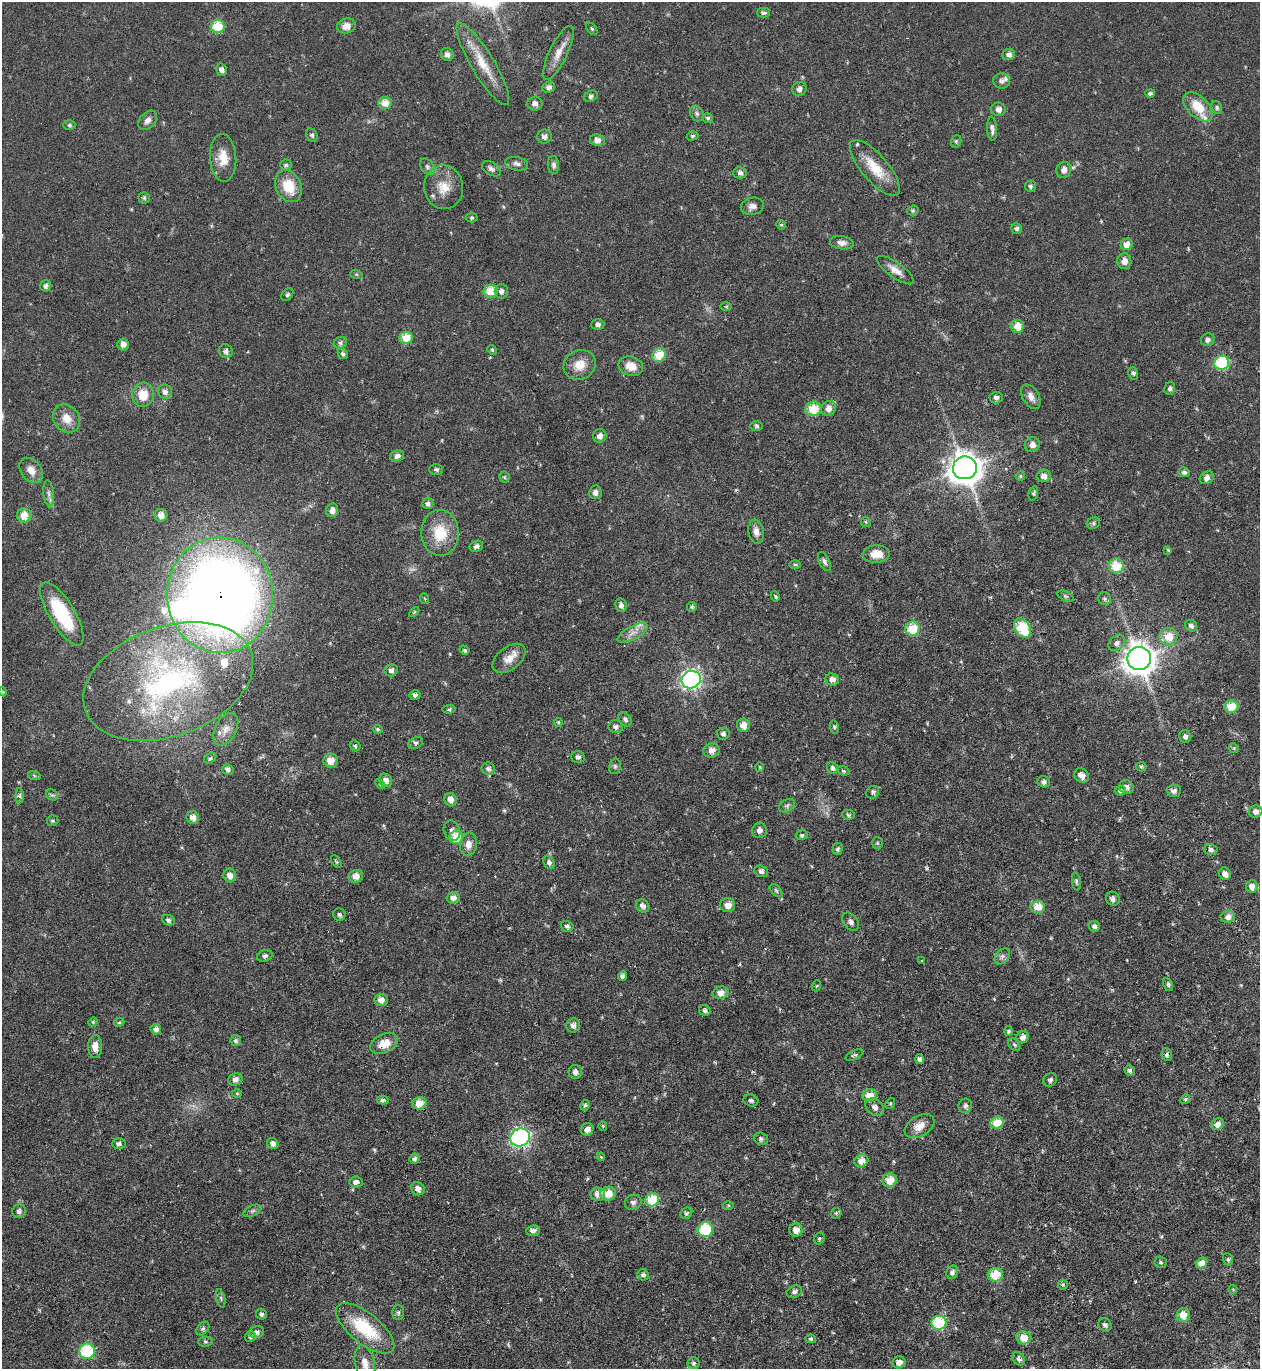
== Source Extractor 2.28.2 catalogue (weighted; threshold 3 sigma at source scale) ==
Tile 6 of 4 x 4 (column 2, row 2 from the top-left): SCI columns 1407-2664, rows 2737-4103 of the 5460 x 5473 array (HDU 1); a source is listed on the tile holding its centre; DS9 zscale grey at full resolution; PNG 1262 x 1371 px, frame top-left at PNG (2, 2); each listed source drawn as its Kron ellipse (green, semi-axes under 4 px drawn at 4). Shown black and unused: <1% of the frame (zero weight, under 4 of 8 exposures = <1% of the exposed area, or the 3 px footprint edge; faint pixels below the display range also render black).
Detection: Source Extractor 2.28.2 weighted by HDU 2 'WHT'; one run over the whole footprint, this tile lists its part. Background 0.0583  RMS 0.0049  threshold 0.02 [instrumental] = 3 sigma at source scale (4.09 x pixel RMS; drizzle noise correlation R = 1.36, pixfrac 0.8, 0.05/0.05 arcsec/px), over >= 5 px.
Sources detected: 298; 1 inside a brighter object's white glare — neither listed nor drawn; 4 inside a brighter listed object's ellipse — not listed separately; the other 293 listed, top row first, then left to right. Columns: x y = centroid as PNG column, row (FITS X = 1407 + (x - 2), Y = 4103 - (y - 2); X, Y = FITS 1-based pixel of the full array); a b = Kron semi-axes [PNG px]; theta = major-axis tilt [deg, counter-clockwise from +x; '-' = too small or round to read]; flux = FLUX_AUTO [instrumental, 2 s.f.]
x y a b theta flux
764 13 6 5 - 1.2
217 26 7 6 - 16
346 26 9 7 19 4.3
592 29 7 4 -51 0.73
558 53 29 9 64 6
447 54 7 6 - 2.1
1009 54 6 5 - 2.1
483 64 47 11 -59 13
221 70 6 5 - 1.7
1002 81 8 7 - 1.7
549 87 6 5 - 2
799 89 7 7 - 2
1150 93 5 3 - 0.88
591 96 7 5 29 1.2
385 103 7 6 - 5.6
535 103 8 7 - 2.3
1198 107 18 10 -44 11
1217 108 6 5 - 0.93
998 109 7 6 - 2.4
697 114 8 6 -59 1.4
708 118 5 5 - 0.91
148 120 11 7 48 2.2
69 125 6 5 - 0.81
992 129 12 5 -86 1.8
312 135 7 5 -58 1
544 136 7 7 - 2
692 136 6 4 15 0.81
597 140 7 6 - 2.8
956 141 6 5 - 0.77
223 158 24 13 -87 7.8
517 164 11 6 -11 1.8
286 165 5 5 - 0.87
554 165 9 5 -86 1.5
427 167 9 6 -52 1.4
875 168 35 13 -49 13
491 169 10 6 -34 1.6
1064 170 8 7 - 3.2
740 173 6 6 - 1.5
288 186 17 12 -63 12
1030 186 6 5 - 1.1
444 187 22 19 -84 9.3
144 198 5 5 - 0.92
752 206 12 8 13 2.5
913 210 6 4 20 0.71
472 218 6 4 4 0.72
781 225 5 4 - 0.61
1017 228 5 5 - 1.1
842 243 12 6 -8 2.4
1127 244 6 5 - 4.5
1124 261 8 7 - 3.3
895 270 22 7 -35 4.1
356 274 6 4 -18 0.56
46 286 6 5 - 1.4
490 291 7 6 - 11
501 291 7 6 - 1.9
287 294 7 5 49 0.92
726 306 6 4 0 0.55
598 324 6 5 - 1.6
1017 326 6 6 - 6.6
406 338 7 6 - 8.8
1208 340 7 6 - 1.6
340 343 7 5 30 1.1
123 345 6 6 - 3
492 350 5 4 - 0.58
226 351 7 7 - 1.7
343 354 5 4 - 1.1
659 355 7 6 - 11
1222 363 7 7 - 27
580 365 16 14 29 7.2
631 366 12 9 -19 5.7
1133 373 6 5 - 0.93
1170 388 6 5 - 1.1
165 392 7 7 - 2
143 395 12 11 - 7.9
1031 397 13 8 -60 3.1
996 398 6 6 - 1.6
828 408 8 7 - 3.7
813 409 8 7 - 11
67 418 15 12 -50 5.9
757 426 6 5 - 0.85
600 436 7 6 - 2.6
1032 445 8 7 - 2.8
397 456 7 5 22 2.5
965 468 12 11 - 540
436 469 7 5 2 1.1
31 470 14 10 -50 4.3
1184 472 6 5 - 1.3
1020 476 5 4 - 0.66
1044 476 7 6 - 3.3
504 477 5 5 - 0.76
1207 478 7 6 - 2.4
595 492 7 6 - 2.2
49 493 13 5 -84 1.8
1033 493 7 4 76 0.88
428 503 6 5 - 1.4
332 510 7 6 - 2.6
24 515 7 7 - 6.2
161 515 6 6 - 3.7
866 522 5 4 - 0.58
1093 523 7 5 22 0.97
756 532 12 7 -80 3
440 533 23 19 -87 15
476 546 7 5 25 1.7
1168 550 4 3 - 0.5
876 554 13 9 3 6.7
824 561 10 5 -63 1.4
795 564 6 3 0 0.62
1116 566 7 7 - 13
220 595 58 53 -88 610
775 596 5 4 - 0.68
1066 596 8 4 -26 0.9
425 599 5 3 - 0.46
1104 599 7 6 - 1.1
621 605 7 5 -81 1.6
692 607 5 5 - 0.65
414 612 6 3 45 0.54
62 614 36 13 -59 26
1191 626 6 5 - 1.5
1022 628 10 7 -56 23
913 629 7 7 - 13
633 633 16 6 27 3.6
1169 636 9 8 - 8.7
1117 643 9 7 38 2
464 650 5 4 - 0.75
509 658 19 11 38 5.7
1139 659 12 11 - 500
391 670 6 6 - 1.7
691 680 9 8 - 100
832 680 7 6 - 2.9
168 681 88 54 19 130
3 692 4 3 - 0.47
415 695 5 5 - 1.2
1231 707 7 6 - 12
449 709 6 4 8 0.79
625 719 8 5 -55 1.3
558 722 4 4 - 0.51
743 725 7 6 - 4.3
616 727 7 6 - 1.6
834 727 6 4 -79 0.79
226 729 18 10 62 4.8
378 729 5 4 - 0.74
723 734 6 6 - 1.2
1185 737 6 6 - 1.5
416 743 8 5 25 1.2
355 746 6 5 - 0.83
1234 748 5 4 - 0.64
712 750 8 7 - 3.6
578 757 7 5 -16 1.7
210 758 7 4 39 0.84
330 760 7 7 - 6.4
615 766 8 6 77 1
760 767 5 3 - 0.44
1141 767 5 4 - 0.64
833 768 6 5 - 1.3
228 769 5 5 - 1.7
488 769 6 6 - 1.3
843 771 6 4 -20 0.74
34 775 6 4 -20 0.67
1081 775 8 6 -40 3.4
386 780 7 6 - 2.7
1044 782 6 5 - 1.6
380 784 5 3 - 0.5
1126 787 7 6 - 1.8
1120 791 6 4 7 1.1
1174 791 7 6 - 1.8
873 792 7 6 - 1.1
52 795 6 5 - 0.99
20 796 8 4 -90 0.99
450 800 7 6 - 3.1
787 806 8 6 31 1.2
1256 812 7 6 - 2.8
848 815 6 5 - 0.86
193 817 7 6 - 3.2
53 821 6 5 - 0.85
759 830 8 7 - 2.2
452 831 10 8 -71 2.3
802 835 6 5 - 0.82
456 837 7 6 - 11
877 843 6 5 - 0.66
468 844 12 8 81 4
838 849 6 5 - 1.1
1211 850 7 5 -14 1.4
336 862 7 4 -57 0.65
549 862 7 5 -61 1.5
761 871 7 5 -20 1.5
1225 874 6 5 - 2.6
230 875 7 6 - 2.7
356 876 7 6 - 4.5
1076 881 9 4 -81 0.9
1252 886 6 6 - 3.2
776 890 8 4 -45 0.83
453 898 6 5 - 3.5
1113 899 7 6 - 1.8
728 905 7 7 - 4.4
643 906 7 6 - 1.8
1038 907 7 6 - 8
339 914 6 6 - 1
1228 917 7 6 - 2.6
168 920 6 5 - 1.1
851 922 10 7 -51 1.8
567 926 6 5 - 1.2
1094 926 6 5 - 1.3
265 956 8 5 20 1.3
1002 956 9 6 48 1.7
922 961 4 3 - 0.45
622 976 5 4 - 1.2
1168 985 7 4 -64 0.9
816 986 5 3 - 0.53
720 993 8 6 16 4
381 1000 7 6 - 3.2
705 1010 6 5 - 1.2
93 1022 5 4 - 0.56
119 1022 5 4 - 0.62
573 1025 7 7 - 1.8
156 1029 5 5 - 2.2
1008 1031 5 4 - 0.96
1023 1037 6 6 - 3.2
236 1040 5 5 - 1.1
384 1043 14 9 24 7.2
1014 1045 7 5 -48 0.93
95 1046 11 7 90 3.9
854 1055 9 4 25 0.88
1167 1055 6 5 - 1.2
919 1059 5 4 - 1.3
1130 1070 6 5 - 0.98
575 1072 7 6 - 1.9
235 1079 7 6 - 2.7
1050 1080 7 6 - 1.3
237 1093 5 3 - 0.46
870 1095 7 6 - 7.1
1185 1099 5 4 - 0.61
383 1100 6 4 3 1.1
751 1100 7 6 - 1.2
419 1103 7 6 - 6.3
890 1103 6 4 68 0.63
585 1105 5 4 - 0.84
965 1106 7 6 - 1.4
875 1107 10 8 -40 2.4
997 1123 7 5 22 10
1217 1124 7 5 29 3
603 1126 5 4 - 0.57
919 1126 16 10 31 5.2
587 1129 6 6 - 3.1
520 1137 10 9 - 93
761 1139 7 6 - 1.2
119 1144 7 5 2 1.4
273 1144 6 5 - 1.7
601 1157 4 3 - 0.43
415 1159 5 5 - 1.4
861 1161 7 6 - 4
890 1180 7 6 - 7.2
356 1182 6 5 - 2.3
418 1189 7 6 - 2.7
598 1194 7 6 - 3.4
608 1194 8 7 - 7.6
652 1200 7 6 - 16
633 1202 8 7 - 1.7
728 1205 5 3 - 0.5
19 1211 7 6 - 1.3
252 1211 9 5 26 1.2
686 1213 6 5 - 0.84
836 1213 6 5 - 0.68
705 1229 8 7 - 19
796 1230 7 6 - 3.9
533 1231 7 5 6 2
819 1239 6 5 - 0.82
1228 1259 6 5 - 0.84
1161 1262 6 5 - 0.86
1202 1263 6 5 - 6.2
952 1272 7 5 60 1.4
643 1275 6 5 - 1.2
995 1275 8 7 - 11
1063 1285 5 5 - 0.63
1233 1290 5 3 - 0.41
794 1292 8 6 22 1.6
221 1298 9 4 -77 0.88
398 1312 7 6 - 0.98
261 1314 5 5 - 1
1183 1315 7 6 - 5.4
939 1323 7 7 - 23
1105 1325 7 6 - 1.5
365 1328 35 15 -39 25
203 1329 8 5 49 1.1
257 1332 7 6 - 1.5
250 1336 5 5 - 1.1
1024 1338 8 6 -9 5.7
811 1339 5 4 - 0.73
205 1342 7 5 5 0.85
87 1351 8 7 - 26
1019 1359 7 5 -58 1.5
899 1362 6 6 - 3.5
694 1363 6 6 - 1.1
365 1364 18 9 -77 4.7
Overlapping masked pixels (flux is a lower limit): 1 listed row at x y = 220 595
Isophote crosses this tile's border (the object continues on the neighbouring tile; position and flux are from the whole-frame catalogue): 1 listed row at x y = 365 1364